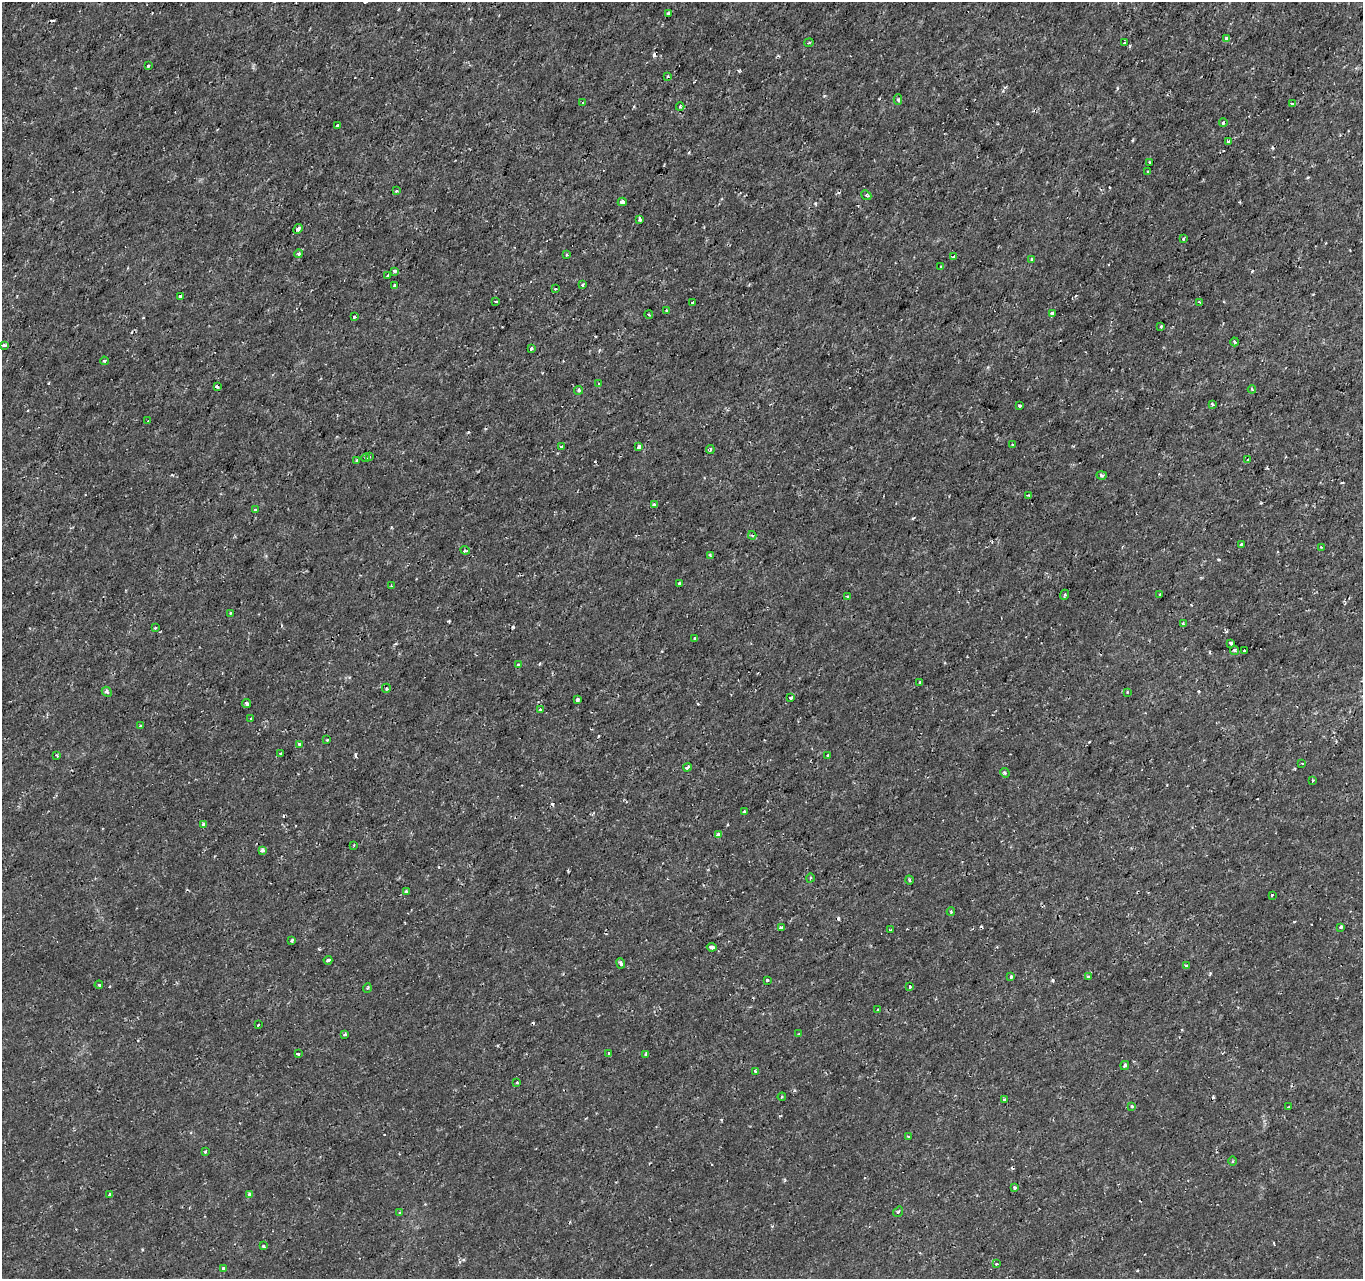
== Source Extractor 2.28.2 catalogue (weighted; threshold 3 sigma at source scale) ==
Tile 10 of 4 x 4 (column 2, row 3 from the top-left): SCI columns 1362-2722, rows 1491-2767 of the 5451 x 5597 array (HDU 1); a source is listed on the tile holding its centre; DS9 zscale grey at full resolution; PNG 1365 x 1281 px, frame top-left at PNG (2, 2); each listed source drawn as its Kron ellipse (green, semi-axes under 4 px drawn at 4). Shown black and unused: <1% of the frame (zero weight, under 2 of 3 exposures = <1% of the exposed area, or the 3 px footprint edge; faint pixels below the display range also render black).
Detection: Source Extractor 2.28.2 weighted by HDU 2 'WHT'; one run over the whole footprint, this tile lists its part. Background -7.05e-05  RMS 9.5e-04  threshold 0.00429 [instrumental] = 3 sigma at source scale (4.5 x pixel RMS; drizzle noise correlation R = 1.50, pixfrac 1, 0.0396/0.0396 arcsec/px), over >= 5 px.
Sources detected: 167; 18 cosmic-ray / hot-pixel residue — neither listed nor drawn; the other 149 listed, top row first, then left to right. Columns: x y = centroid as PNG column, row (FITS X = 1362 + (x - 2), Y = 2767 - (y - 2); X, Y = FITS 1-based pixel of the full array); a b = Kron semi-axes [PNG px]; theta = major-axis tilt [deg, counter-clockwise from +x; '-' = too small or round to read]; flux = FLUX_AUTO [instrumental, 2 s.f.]
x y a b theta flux
668 14 3 3 - 0.25
1227 38 3 3 - 0.35
809 43 4 3 - 0.11
1124 43 3 3 - 0.2
148 66 3 3 - 0.21
668 76 4 4 - 0.098
898 99 5 4 - 0.19
582 103 3 3 - 0.22
1292 104 3 3 - 0.3
680 107 4 3 - 0.14
1223 123 4 3 - 0.25
337 126 3 3 - 0.15
1228 141 3 3 - 0.29
1150 162 3 2 - 0.1
1148 172 3 3 - 0.19
397 191 4 3 - 0.14
866 195 5 4 - 0.16
622 202 4 3 - 0.47
640 219 4 3 - 0.28
298 229 5 4 - 0.31
1183 239 4 3 - 0.11
299 254 4 4 - 0.19
566 255 2 2 - 0.096
954 257 4 4 - 0.23
1032 259 4 3 - 0.14
941 267 3 2 - 0.13
394 271 3 3 - 0.18
388 275 3 3 - 0.37
583 285 3 3 - 0.2
395 286 4 3 - 0.36
555 289 3 3 - 0.11
180 296 3 3 - 0.35
496 301 4 3 - 0.38
1199 302 3 2 - 0.18
693 303 3 3 - 0.29
666 310 3 2 - 0.14
1052 313 4 3 - 0.24
649 315 4 3 - 0.095
354 317 3 3 - 0.17
1161 326 3 2 - 0.3
1235 342 4 4 - 0.12
3 345 3 3 - 0.16
531 349 3 3 - 0.48
104 361 4 3 - 0.13
599 384 4 2 - 0.094
217 387 3 3 - 0.34
1252 389 4 3 - 0.14
579 390 4 4 - 0.18
1212 404 4 4 - 0.12
1020 406 3 3 - 0.15
148 421 3 2 - 0.13
1012 445 3 2 - 0.079
561 447 3 3 - 0.27
639 447 4 3 - 0.45
710 450 4 3 - 0.13
370 457 3 2 - 0.095
366 458 4 3 - 0.17
357 460 3 3 - 0.15
1248 460 3 3 - 0.12
1102 475 5 4 - 0.2
1029 495 4 3 - 0.11
654 505 4 3 - 0.33
255 510 3 3 - 0.14
752 535 4 4 - 0.14
1241 544 3 3 - 0.08
1321 547 3 2 - 0.078
465 550 5 3 - 0.14
710 555 4 3 - 0.12
679 583 3 3 - 0.14
391 586 3 3 - 0.11
1160 594 3 3 - 0.16
1064 595 5 3 - 0.11
847 597 3 3 - 0.22
231 613 3 3 - 0.096
1183 624 3 3 - 0.13
155 628 3 2 - 0.094
695 639 4 3 - 0.37
1231 643 3 3 - 0.23
1235 651 4 4 - 0.23
1245 651 4 3 - 0.18
518 664 3 3 - 0.099
920 682 4 3 - 0.12
386 688 5 2 - 0.1
107 692 5 4 - 0.26
1127 692 2 2 - 0.096
791 698 4 3 - 0.42
577 700 3 3 - 0.49
247 703 5 4 - 0.18
540 710 4 3 - 0.13
251 718 3 2 - 0.055
140 726 3 2 - 0.1
327 740 3 3 - 0.12
299 744 4 3 - 0.24
280 753 3 3 - 0.37
57 755 3 3 - 0.13
827 755 3 2 - 0.1
1302 763 3 2 - 0.11
687 767 4 3 - 0.21
1005 773 5 4 - 0.13
1313 780 3 2 - 0.18
744 812 4 3 - 0.18
204 825 3 3 - 0.33
718 835 4 3 - 0.56
354 845 4 2 - 0.069
262 850 4 3 - 0.43
810 878 4 3 - 0.11
909 880 4 3 - 0.1
406 891 3 3 - 0.15
1272 895 3 3 - 0.2
951 912 4 3 - 0.11
781 927 4 3 - 0.18
1341 927 3 3 - 0.26
891 930 3 3 - 0.11
292 940 3 3 - 0.17
712 947 5 3 - 0.39
328 960 4 3 - 0.2
621 963 5 3 - 0.33
1186 965 3 3 - 0.22
1011 977 4 3 - 0.24
1088 977 4 3 - 0.11
767 980 3 3 - 0.14
99 985 4 3 - 0.093
910 986 4 3 - 0.13
367 988 5 3 - 0.095
878 1010 3 3 - 0.15
258 1025 3 2 - 0.099
345 1034 3 3 - 0.17
798 1034 4 3 - 0.1
608 1053 4 3 - 0.085
298 1054 3 3 - 0.22
646 1054 3 3 - 0.22
1125 1066 5 4 - 0.16
756 1071 4 3 - 0.39
517 1082 3 2 - 0.09
782 1097 4 3 - 0.11
1005 1099 3 3 - 0.26
1132 1106 4 3 - 0.12
1288 1107 3 2 - 0.066
908 1137 3 2 - 0.14
205 1152 4 3 - 0.13
1233 1161 5 3 - 0.12
1015 1187 3 3 - 0.18
250 1194 4 3 - 0.29
110 1195 3 3 - 0.33
898 1212 5 3 - 0.13
400 1213 4 3 - 0.1
263 1246 3 3 - 0.2
997 1264 4 3 - 0.11
224 1269 4 3 - 0.56